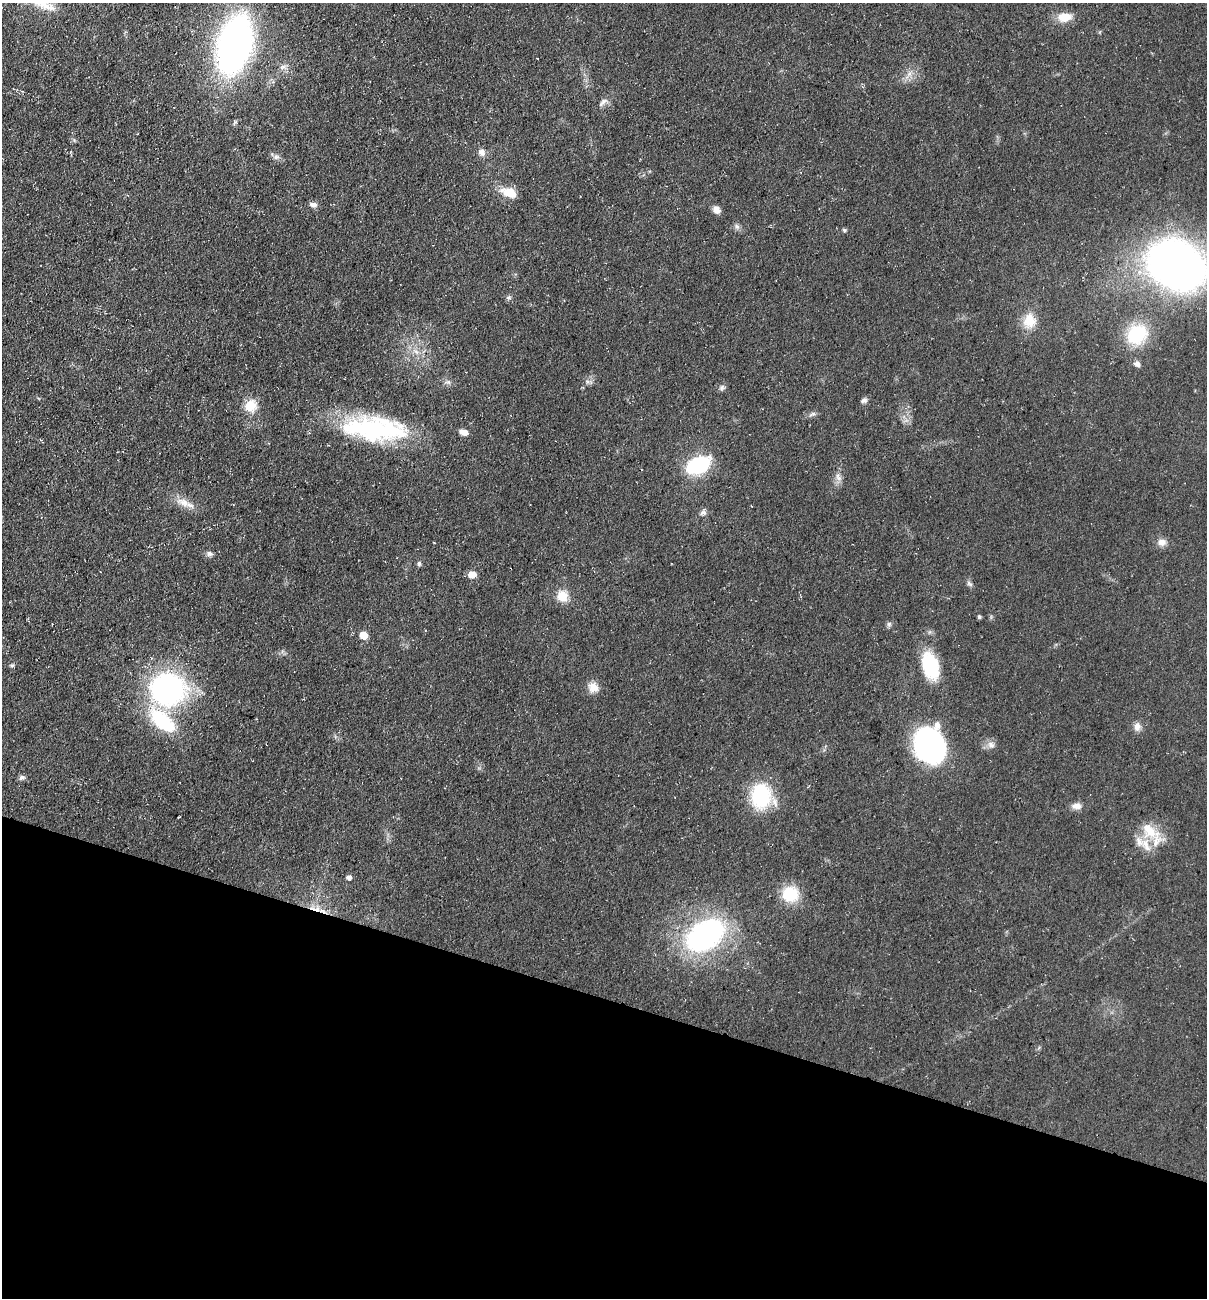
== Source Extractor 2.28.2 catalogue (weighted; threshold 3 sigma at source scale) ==
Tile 15 of 4 x 4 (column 3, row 4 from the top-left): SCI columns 2591-3795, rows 1-1296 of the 5254 x 5198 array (HDU 1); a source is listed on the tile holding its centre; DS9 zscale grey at full resolution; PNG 1209 x 1300 px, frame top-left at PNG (2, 3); no overlay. Shown black and unused: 23% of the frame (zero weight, under 3 of 5 exposures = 3% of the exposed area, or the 3 px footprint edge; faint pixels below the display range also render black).
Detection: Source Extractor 2.28.2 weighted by HDU 2 'WHT'; one run over the whole footprint, this tile lists its part. Background 0.0903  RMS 0.0087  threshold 0.039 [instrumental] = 3 sigma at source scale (4.5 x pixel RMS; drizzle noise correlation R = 1.50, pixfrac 1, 0.05/0.05 arcsec/px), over >= 5 px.
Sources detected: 57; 1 inside a brighter object's white glare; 1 cosmic-ray / hot-pixel residue — not listed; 2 inside a brighter listed object's ellipse — not listed separately; the other 53 listed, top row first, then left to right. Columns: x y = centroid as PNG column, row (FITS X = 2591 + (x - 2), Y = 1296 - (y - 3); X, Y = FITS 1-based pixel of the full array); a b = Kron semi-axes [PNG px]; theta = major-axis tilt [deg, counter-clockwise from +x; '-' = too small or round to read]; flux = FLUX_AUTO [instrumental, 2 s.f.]
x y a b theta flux
1065 17 17 10 4 15
234 45 44 24 75 450
537 58 3 2 - 0.5
909 74 7 4 19 2.7
603 102 17 5 46 3.9
482 152 10 8 -52 4.6
276 157 9 6 14 2.9
509 192 19 11 -19 15
313 205 10 7 -13 3.8
716 210 9 7 -46 5.6
737 226 8 6 -45 2.7
844 230 6 5 - 1.3
1177 265 46 36 -31 560
509 297 8 5 6 1.9
1029 321 20 16 84 17
1137 334 21 17 43 52
416 351 10 6 -33 4.7
1137 364 8 7 - 3.6
448 382 8 6 -1 2.6
722 387 8 6 58 2.3
864 400 9 6 17 2.6
251 406 16 15 - 15
812 414 11 4 23 2.5
376 430 67 29 -1 120
464 432 10 6 -18 6.1
698 465 18 11 24 93
838 477 13 5 -55 3.5
183 502 20 10 -24 10
703 513 10 5 13 2.8
1162 542 11 9 -1 5.7
210 554 8 6 -25 2.9
419 564 6 5 - 2
472 574 6 5 - 13
969 584 10 5 -41 2.2
562 596 12 11 - 14
979 617 4 4 - 1.8
889 624 6 6 - 1.9
363 635 6 5 - 16
12 665 6 4 18 1.3
930 666 28 16 -70 51
593 687 14 13 - 8.2
167 688 23 20 -10 270
162 721 34 16 -42 63
1137 727 11 8 86 5.3
991 744 11 8 -26 4.8
930 745 30 25 -78 210
22 777 8 6 21 2.4
761 796 24 21 -72 65
1077 806 13 8 0 5.4
1150 830 32 17 -39 24
349 877 6 5 - 3.3
790 894 13 12 - 39
705 935 43 28 34 180
Isophote crosses this tile's border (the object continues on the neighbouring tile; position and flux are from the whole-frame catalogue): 1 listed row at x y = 1177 265